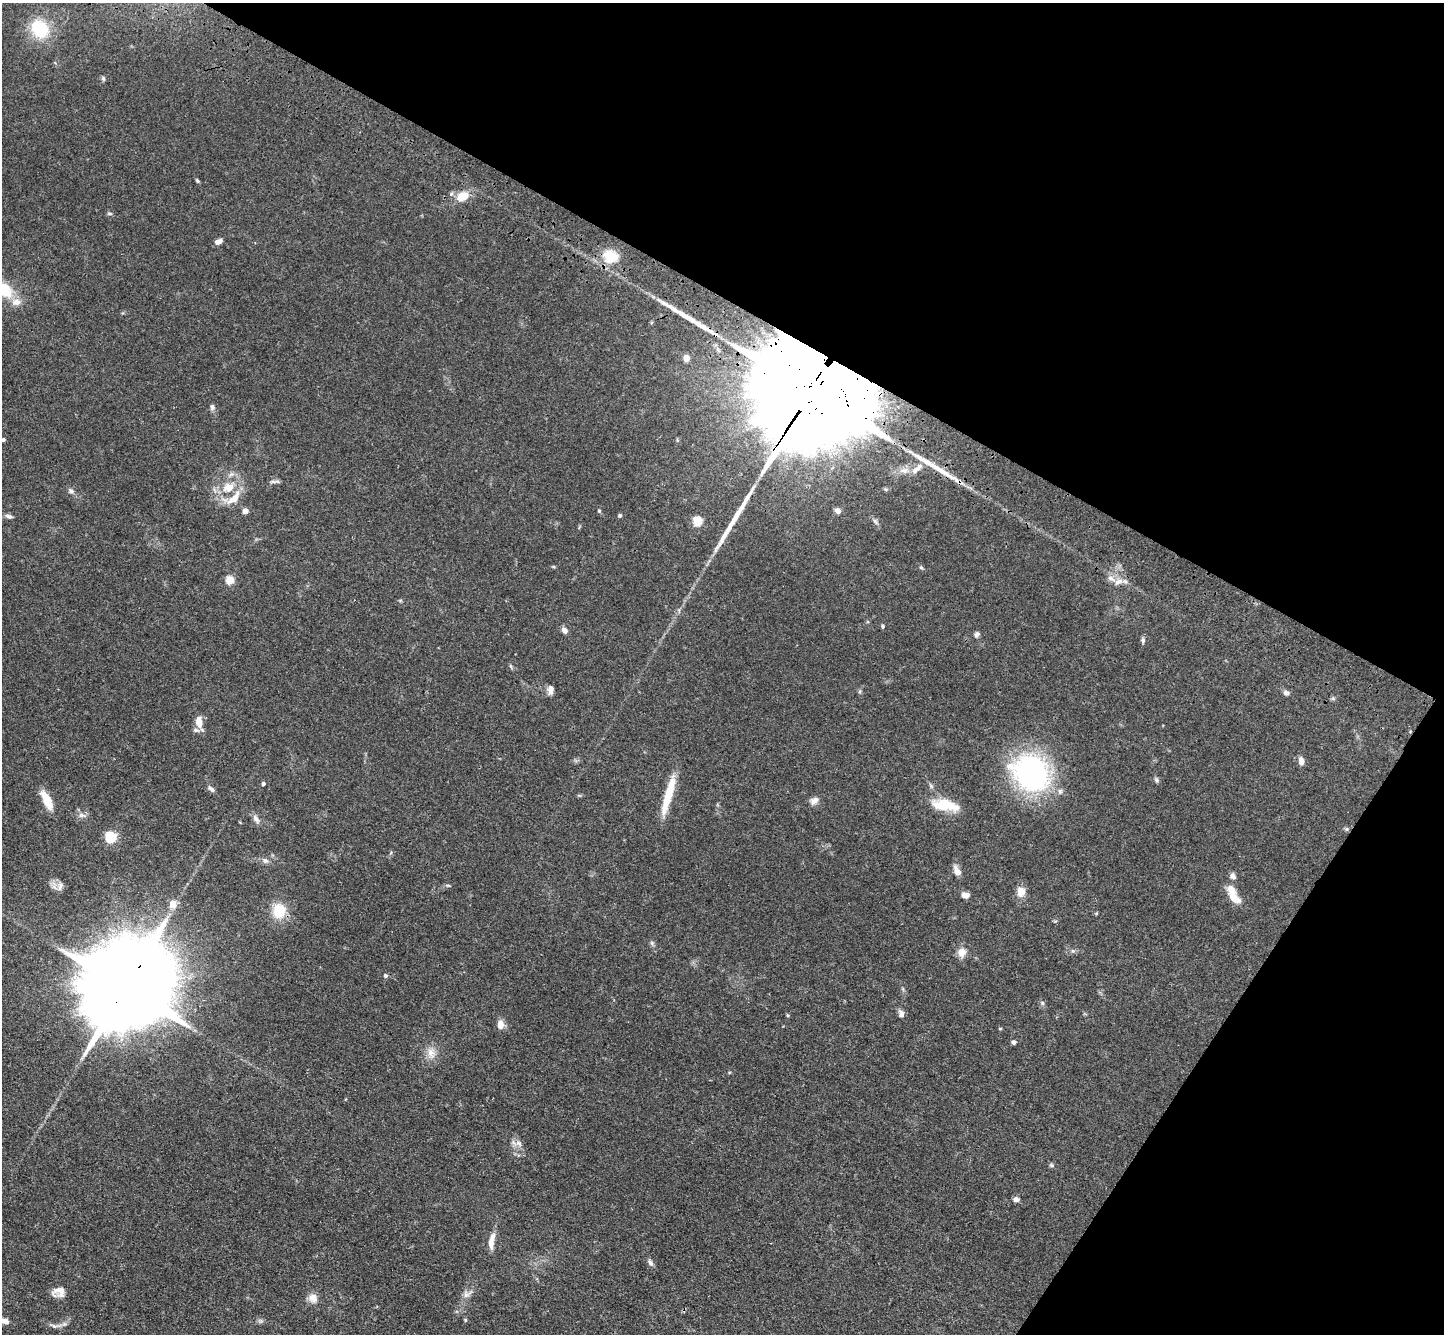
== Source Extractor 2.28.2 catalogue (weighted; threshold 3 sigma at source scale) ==
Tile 8 of 4 x 4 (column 4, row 2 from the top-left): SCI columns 4391-5832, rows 3054-4385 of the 5900 x 5969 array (HDU 1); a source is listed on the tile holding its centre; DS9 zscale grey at full resolution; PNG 1446 x 1336 px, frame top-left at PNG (2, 3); no overlay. Shown black and unused: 30% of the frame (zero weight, under 3 of 4 exposures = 6% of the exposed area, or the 3 px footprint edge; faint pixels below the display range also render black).
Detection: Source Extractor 2.28.2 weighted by HDU 2 'WHT'; one run over the whole footprint, this tile lists its part. Background 0.0549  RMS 0.0056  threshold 0.0252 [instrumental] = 3 sigma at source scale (4.5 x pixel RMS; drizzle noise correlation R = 1.50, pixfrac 1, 0.05/0.05 arcsec/px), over >= 5 px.
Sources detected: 85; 1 inside a brighter object's white glare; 3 long thin detections or spike segments (spike, bleed or trail) — not listed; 1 inside a brighter listed object's ellipse — not listed separately; the other 80 listed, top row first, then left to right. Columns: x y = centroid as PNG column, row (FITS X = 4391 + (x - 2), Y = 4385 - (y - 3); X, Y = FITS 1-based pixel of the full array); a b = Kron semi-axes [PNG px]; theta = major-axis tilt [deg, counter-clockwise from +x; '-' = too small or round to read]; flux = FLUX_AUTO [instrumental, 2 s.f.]
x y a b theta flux
39 29 17 14 -50 30
103 78 7 5 -75 1
197 181 6 4 -50 0.76
462 196 12 9 28 9.6
109 214 7 4 -1 0.79
218 242 8 5 25 2.8
610 257 15 13 -28 14
3 289 23 15 -37 20
686 358 5 5 - 7.9
813 390 48 27 53 41000
212 407 9 5 83 1.3
3 439 5 5 - 0.89
917 469 20 7 39 6
904 470 14 8 4 4.2
273 482 10 4 0 1.4
228 488 12 10 20 7.9
71 491 9 6 -45 1.6
234 498 26 11 46 8.9
245 511 4 4 - 5.2
599 511 4 4 - 0.6
838 511 7 6 - 2.3
620 515 5 5 - 0.78
9 516 10 5 -17 1.7
698 521 5 5 - 25
921 567 5 5 - 0.72
1111 578 10 6 -31 2.8
230 580 5 5 - 19
1118 582 13 6 29 3.2
883 626 5 4 - 0.78
564 630 8 6 -47 2.6
977 634 8 6 67 1.4
1143 640 9 5 -89 1.3
550 690 11 7 88 2.8
1286 693 8 6 -30 1.6
199 722 15 7 -79 7
1301 761 10 7 -76 3
1031 773 37 32 -39 110
1156 780 8 5 -44 1.1
263 784 4 4 - 1.5
211 789 11 5 -36 1.7
668 794 48 8 74 16
47 800 22 8 -62 9.6
814 801 12 8 38 3
946 804 37 12 -25 14
82 815 11 6 -6 2.1
256 819 13 6 -60 2.6
1346 829 6 5 - 0.89
111 837 6 6 - 44
265 860 9 6 -24 2
957 871 14 7 -63 3.2
1233 876 9 7 -75 1.9
448 885 6 4 -1 0.71
60 886 13 7 75 2.6
1021 892 13 10 81 4.7
965 895 8 6 -10 3.2
1233 895 25 10 -63 8.9
173 904 6 5 - 9.5
279 911 17 15 -84 14
652 943 6 6 - 1.1
1073 951 7 4 -18 0.98
962 952 12 11 - 4.5
385 975 5 5 - 1.1
126 987 33 19 54 15000
1042 1003 6 5 - 1
901 1014 9 6 -72 2.6
500 1025 12 9 85 3.6
1000 1029 5 3 - 0.46
1014 1042 6 5 - 1.2
431 1053 16 11 -73 5.5
519 1143 11 7 -40 2.8
1052 1165 7 5 -21 0.92
1016 1199 7 6 - 2
491 1241 21 7 80 5.6
650 1263 10 6 -54 1.8
60 1290 23 10 27 5.1
467 1294 16 9 30 3.4
313 1298 12 11 - 4.7
465 1320 5 4 - 0.62
3 1321 20 6 -16 5
55 1326 19 5 -1 2.5
Overlapping masked pixels (flux is a lower limit): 2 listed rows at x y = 813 390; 126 987
Isophote crosses this tile's border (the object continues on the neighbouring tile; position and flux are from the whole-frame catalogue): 2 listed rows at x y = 3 289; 3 1321